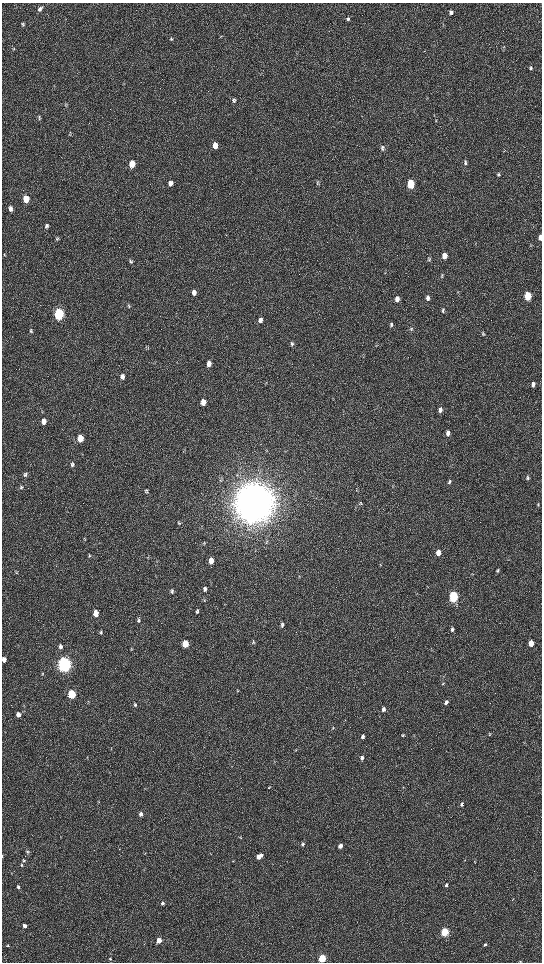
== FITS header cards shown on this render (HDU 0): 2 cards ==
NAXIS1  =                 1080 / length of data axis 1
NAXIS2  =                 1920 / length of data axis 2

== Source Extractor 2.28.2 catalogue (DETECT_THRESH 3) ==
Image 1080 x 1920 px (HDU 0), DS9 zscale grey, zoomed out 1/2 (1 PNG px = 2 x 2 image px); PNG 544 x 964 px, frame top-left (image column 1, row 1919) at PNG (2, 3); no overlay
Background 520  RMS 35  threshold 105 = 3 sigma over >= 5 px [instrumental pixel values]
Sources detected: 127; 5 cannot appear on this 1/2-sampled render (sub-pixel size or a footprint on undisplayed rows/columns) and are not listed; the other 122 listed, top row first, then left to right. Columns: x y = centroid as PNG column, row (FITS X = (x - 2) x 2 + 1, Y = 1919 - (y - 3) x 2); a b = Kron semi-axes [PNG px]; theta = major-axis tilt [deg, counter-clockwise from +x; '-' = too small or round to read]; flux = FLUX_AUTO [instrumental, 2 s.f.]
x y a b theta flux
40 9 6 5 - 1.8e+04
451 12 4 3 - 2.1e+04
348 19 5 3 - 1.3e+04
23 24 5 4 - 1.0e+04
171 39 5 4 - 8.7e+03
503 49 4 2 - 4.6e+03
531 68 5 4 - 1.1e+04
234 100 6 5 - 1.4e+04
65 105 5 3 - 7.5e+03
39 117 7 4 -82 1.2e+04
215 145 6 5 - 6.6e+04
382 148 7 5 87 1.5e+04
504 151 3 2 - 2.9e+03
465 162 6 4 -89 1.4e+04
132 164 6 5 - 1.1e+05
499 174 5 4 - 1.1e+04
317 182 5 2 - 5.7e+03
171 183 7 5 89 3.7e+04
411 184 6 4 -88 3.5e+05
26 199 6 4 86 1.4e+05
11 209 6 4 85 2.7e+04
46 226 6 5 - 1.5e+04
540 237 5 3 - 4.3e+04
56 239 6 4 -88 1.1e+04
5 255 5 3 - 7.1e+03
444 256 6 4 88 6.5e+04
429 259 5 4 - 8.5e+03
131 262 6 5 - 1.3e+04
442 276 5 3 - 7.4e+03
194 293 6 5 - 2.9e+04
528 296 5 4 - 3.2e+05
428 298 6 4 88 2.2e+04
397 299 6 4 87 4.3e+04
129 306 5 4 - 1.0e+04
443 310 5 4 - 1.0e+04
443 311 6 4 9 9.4e+03
59 314 6 5 - 9.9e+05
260 320 6 5 - 2.2e+04
391 325 6 4 86 1.3e+04
411 329 6 4 -87 1.0e+04
31 331 6 4 -88 1.1e+04
483 334 7 4 -88 1.1e+04
292 344 6 5 - 1.5e+04
148 348 3 2 - 4.5e+03
209 364 6 5 - 3.5e+04
122 377 6 5 - 3.1e+04
533 384 5 4 - 2.9e+04
203 402 6 5 - 5.5e+04
440 410 6 4 82 2.4e+04
44 421 6 5 - 4.1e+04
448 433 6 5 - 3.1e+04
80 438 6 5 - 1.2e+05
72 464 6 5 - 1.5e+04
25 475 6 4 74 1.4e+04
527 478 6 4 -85 1.3e+04
449 482 6 3 74 1.1e+04
21 487 6 5 - 1.4e+04
146 492 6 3 -4 7.5e+03
254 503 15 13 81 2.7e+07
360 503 5 4 - 7.4e+03
538 505 5 3 - 7.8e+03
179 523 5 4 - 8.3e+03
438 553 5 4 - 6.3e+04
89 556 4 3 - 6.4e+03
211 561 6 4 88 6.8e+04
497 571 5 4 - 1.2e+04
16 573 5 2 - 5.0e+03
205 589 6 4 78 1.9e+04
172 591 6 4 67 1.3e+04
453 597 5 4 - 9.5e+05
197 611 5 4 - 1.3e+04
96 613 5 4 - 8.3e+04
138 620 6 4 -84 1.3e+04
282 624 5 4 - 1.4e+04
452 629 5 4 - 1.7e+04
101 632 6 4 -84 1.1e+04
253 642 6 2 78 6.8e+03
531 643 5 4 - 7.5e+04
185 644 5 4 - 1.9e+05
60 646 6 4 87 1.8e+04
131 649 3 2 - 3.9e+03
4 659 4 3 - 3.1e+04
64 665 6 5 - 3.9e+06
42 674 4 4 - 6.8e+03
443 683 5 3 - 6.9e+03
71 694 5 4 - 4.2e+05
446 702 5 4 - 2.2e+04
135 705 4 4 - 9.9e+03
383 709 5 4 - 2.3e+04
18 715 5 4 - 3.3e+04
333 728 5 3 - 7.2e+03
490 734 6 2 57 5.8e+03
403 735 5 4 - 8.2e+03
363 737 5 4 - 1.4e+04
362 758 5 4 - 2.1e+04
274 761 4 1 - 3.3e+03
269 787 5 3 - 6.4e+03
462 804 5 4 - 1.8e+04
141 814 5 5 - 2.7e+04
240 837 5 4 - 7.6e+03
303 844 6 4 49 1.4e+04
340 846 5 4 - 3.4e+04
27 852 5 4 - 1.1e+04
2 856 4 1 - 3.5e+03
259 856 6 4 36 6.0e+04
465 860 3 2 - 3.6e+03
24 861 5 4 - 9.8e+03
233 861 4 1 - 3.2e+03
474 861 4 3 - 5.2e+03
21 865 4 4 - 8.1e+03
446 885 4 3 - 1.8e+04
18 887 4 3 - 1.2e+04
513 899 5 2 - 5.1e+03
162 903 4 4 - 1.8e+04
25 926 4 3 - 2.7e+04
444 932 4 4 - 6.1e+05
159 941 4 4 - 1.1e+05
485 944 4 3 - 1.2e+04
8 946 4 3 - 5.7e+03
110 959 4 3 - 7.1e+03
322 959 4 4 - 4.7e+05
520 961 4 3 - 5.4e+03
At the frame edge (FLAGS 8, measured only in part): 5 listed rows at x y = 540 237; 4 659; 2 856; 322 959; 520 961
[5 sub-pixel or undisplayed-footprint detections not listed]